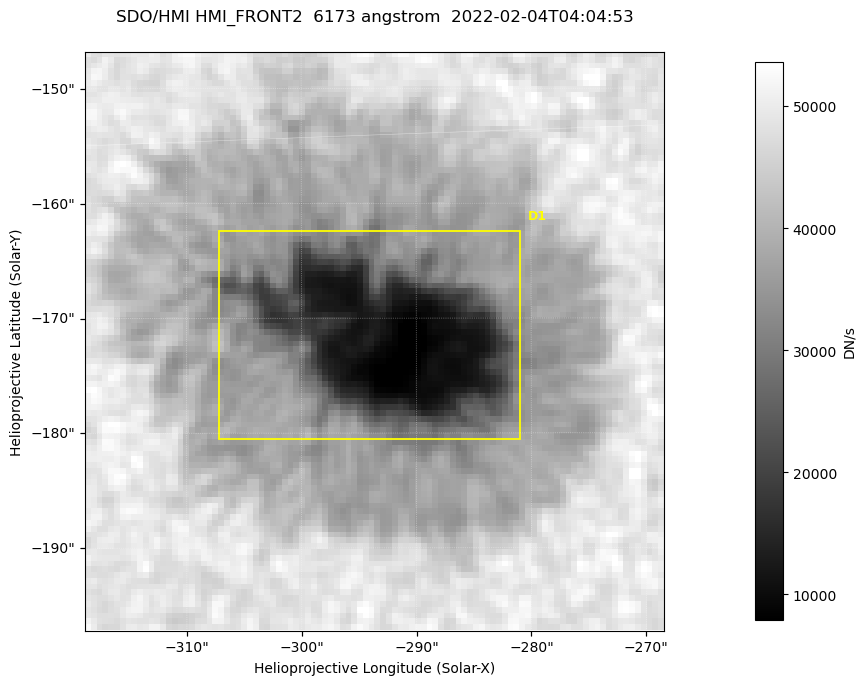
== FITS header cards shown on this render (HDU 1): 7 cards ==
TELESCOP= 'SDO/HMI '           / Telescope
INSTRUME= 'HMI_FRONT2'         / For HMI: HMI_SIDE1, HMI_FRONT2, or HMI_COMBINED
WAVELNTH=                6173. / [angstrom] Wavelength
DATE-OBS= '2022-02-04T04:04:53.500' / [ISO] Observation date {DATE__OBS}
CTYPE1  = 'HPLN-TAN'           / CTYPE1: HPLN
CTYPE2  = 'HPLT-TAN'           / CTYPE2: HPLT
BUNIT   = 'DN/s    '           / Physical Units

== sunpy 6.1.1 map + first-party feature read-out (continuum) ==
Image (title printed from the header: SDO/HMI HMI_FRONT2  6173 angstrom  2022-02-04T04:04:53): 100 x 100 px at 0.504 arcsec/px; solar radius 973 arcsec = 1931 px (partial field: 0.1% of the solar disc is inside the frame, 100% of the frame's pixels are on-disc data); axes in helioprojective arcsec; data unit DN/s (BUNIT, on the colour bar)
Orientation: roll -0.0701 deg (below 1 deg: not rotated)
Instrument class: CONTINUUM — white-light / continuum photospheric image (CONTENT/OBS_TYPE)
Dark features (sunspots / pores): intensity divided by the frame's on-disc median (partial field: no limb-darkening profile); reference = the frame's on-disc median (the 8%-of-disc-diameter window exceeds this field); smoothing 3 px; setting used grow <= 0.7, no closing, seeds <= 0.7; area >= 9 px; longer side >= 3 px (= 1.5 arcsec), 3 px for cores <= 0.7; partial field; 1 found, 1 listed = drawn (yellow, D1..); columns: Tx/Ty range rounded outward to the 2 arcsec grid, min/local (2 s.f., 1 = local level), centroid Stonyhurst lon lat
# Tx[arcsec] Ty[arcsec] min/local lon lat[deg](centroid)
D1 -308..-280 -182..-162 0.15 -18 -16